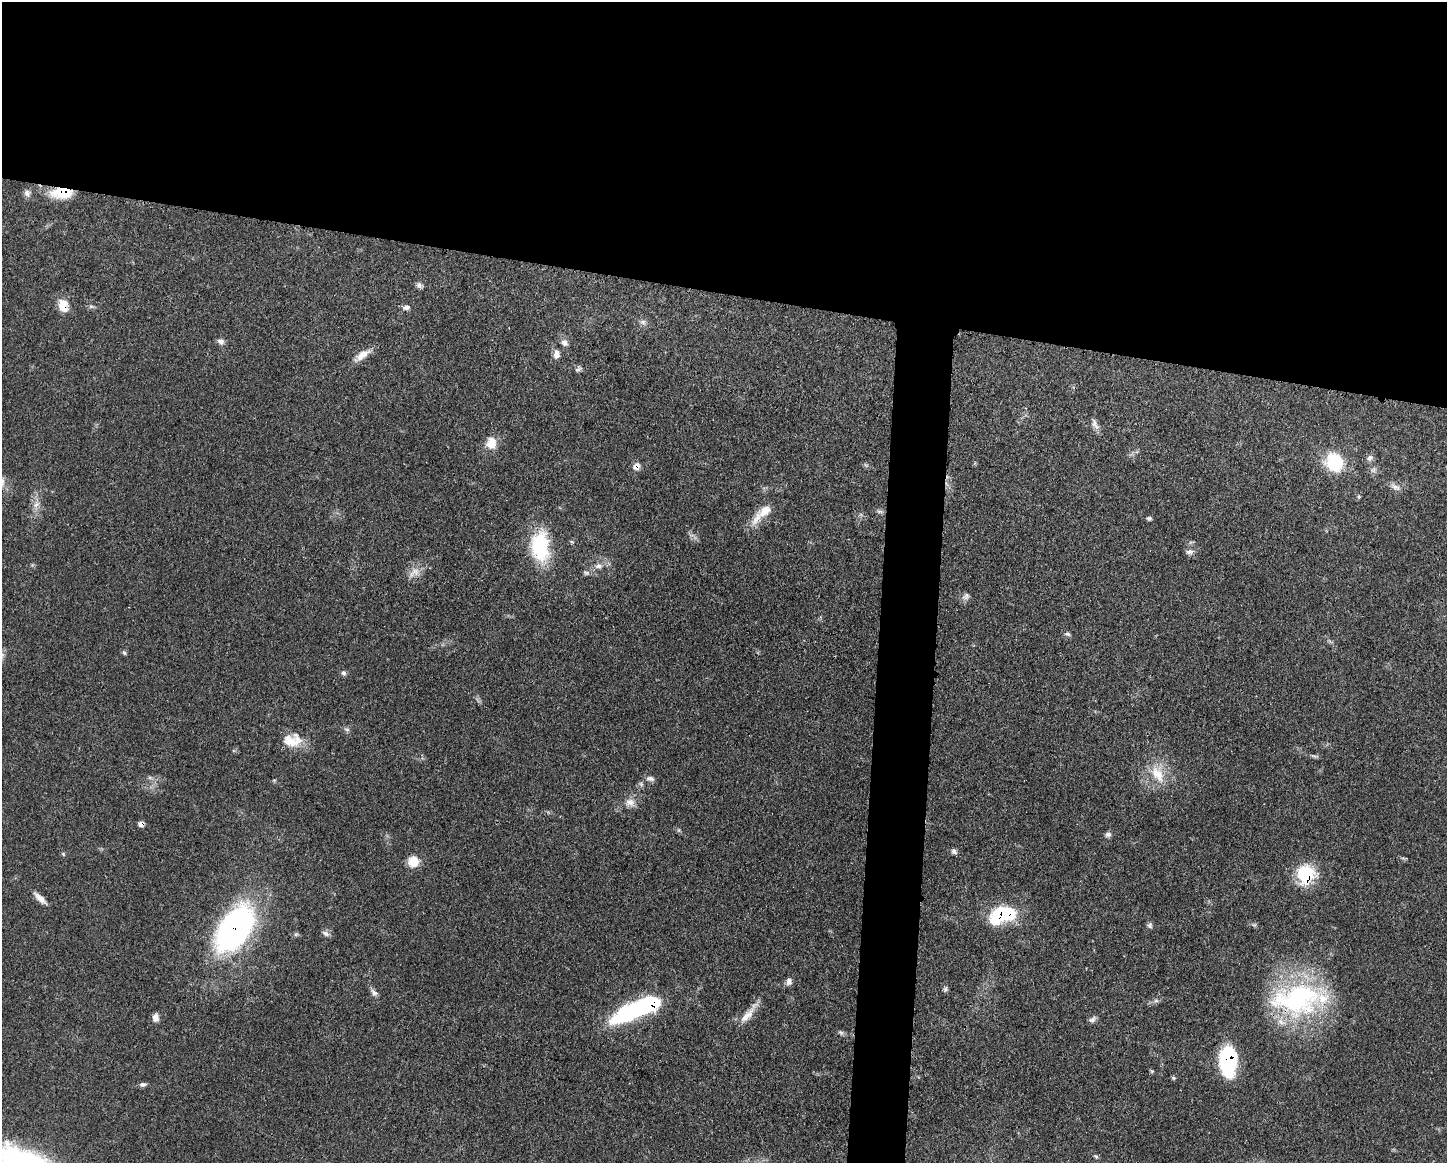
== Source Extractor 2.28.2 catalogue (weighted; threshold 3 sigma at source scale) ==
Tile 2 of 3 x 4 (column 2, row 1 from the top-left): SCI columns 1557-3001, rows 3491-4651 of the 4670 x 4658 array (HDU 1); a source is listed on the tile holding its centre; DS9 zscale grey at full resolution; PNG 1449 x 1165 px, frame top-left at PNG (2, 2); no overlay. Shown black and unused: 28% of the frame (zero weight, under 3 of 4 exposures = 1% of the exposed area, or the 3 px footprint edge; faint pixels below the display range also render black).
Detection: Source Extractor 2.28.2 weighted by HDU 2 'WHT'; one run over the whole footprint, this tile lists its part. Background 0.055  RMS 0.0032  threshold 0.0145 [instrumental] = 3 sigma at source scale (4.5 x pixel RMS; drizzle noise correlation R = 1.50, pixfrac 1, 0.05/0.05 arcsec/px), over >= 5 px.
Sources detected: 70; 1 inside a brighter object's white glare — not listed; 3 inside a brighter listed object's ellipse — not listed separately; the other 66 listed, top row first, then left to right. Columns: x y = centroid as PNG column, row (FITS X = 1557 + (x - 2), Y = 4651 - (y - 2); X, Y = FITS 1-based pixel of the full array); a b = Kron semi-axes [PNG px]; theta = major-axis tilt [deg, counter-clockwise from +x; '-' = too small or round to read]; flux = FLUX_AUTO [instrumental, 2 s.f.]
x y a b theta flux
27 193 10 6 -67 1.3
62 193 27 12 1 9.3
418 285 9 5 50 1
63 306 14 10 -76 5.4
406 308 10 6 8 1.2
643 322 8 6 -2 1
221 341 9 8 - 1.3
564 343 10 7 -25 1.4
556 354 10 7 88 2
362 355 21 9 32 3.4
577 370 9 5 6 0.79
1095 425 16 7 -60 1.7
491 443 16 13 90 4.2
1370 458 9 7 53 1.1
1334 462 25 22 -62 13
636 466 10 8 53 1.8
2 482 14 8 -87 2
1396 487 13 7 -23 1.6
1359 497 5 4 - 0.38
36 505 10 7 37 1.5
879 512 9 4 -9 0.75
757 518 25 9 57 4.3
1149 518 6 5 - 0.56
572 542 5 3 - 0.38
540 546 39 24 -86 20
1189 552 10 7 11 1.3
598 566 10 7 8 1.6
415 571 12 11 - 2.9
586 573 9 6 -4 0.81
966 596 11 8 44 1.3
1067 634 8 5 -15 0.71
124 653 6 5 - 0.54
343 673 7 6 - 0.77
347 729 8 4 -9 0.66
292 740 26 16 4 6.8
1157 774 27 15 -56 8.3
650 779 12 6 -14 1.1
630 802 13 11 -5 2.6
141 824 7 5 31 1.4
679 830 6 4 71 0.4
1108 834 8 6 9 1
954 851 8 6 -58 0.91
63 854 6 4 -47 0.45
413 861 11 10 - 5.4
1305 874 20 18 75 16
40 898 19 6 -43 2.4
998 916 24 13 50 16
1150 925 8 7 - 0.8
235 929 51 28 57 89
326 933 10 6 -30 1.2
296 934 6 5 - 0.56
789 982 9 7 68 1.3
945 989 9 5 70 0.65
374 992 11 6 -46 1.2
1297 999 68 40 5 54
1156 1001 7 4 0 0.68
633 1011 53 16 24 36
748 1014 35 8 50 4.3
155 1018 10 7 83 1.6
1092 1019 11 6 27 1.1
841 1033 7 5 -53 0.66
1228 1060 28 15 90 31
1152 1071 5 4 - 0.37
1173 1078 6 4 -89 0.43
143 1084 9 5 3 0.9
1096 1156 7 5 -66 0.53
Overlapping masked pixels (flux is a lower limit): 9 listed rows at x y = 62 193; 63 306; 636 466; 141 824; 1305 874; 998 916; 235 929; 1297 999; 1228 1060
Isophote crosses this tile's border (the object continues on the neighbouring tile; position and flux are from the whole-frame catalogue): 1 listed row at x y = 2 482